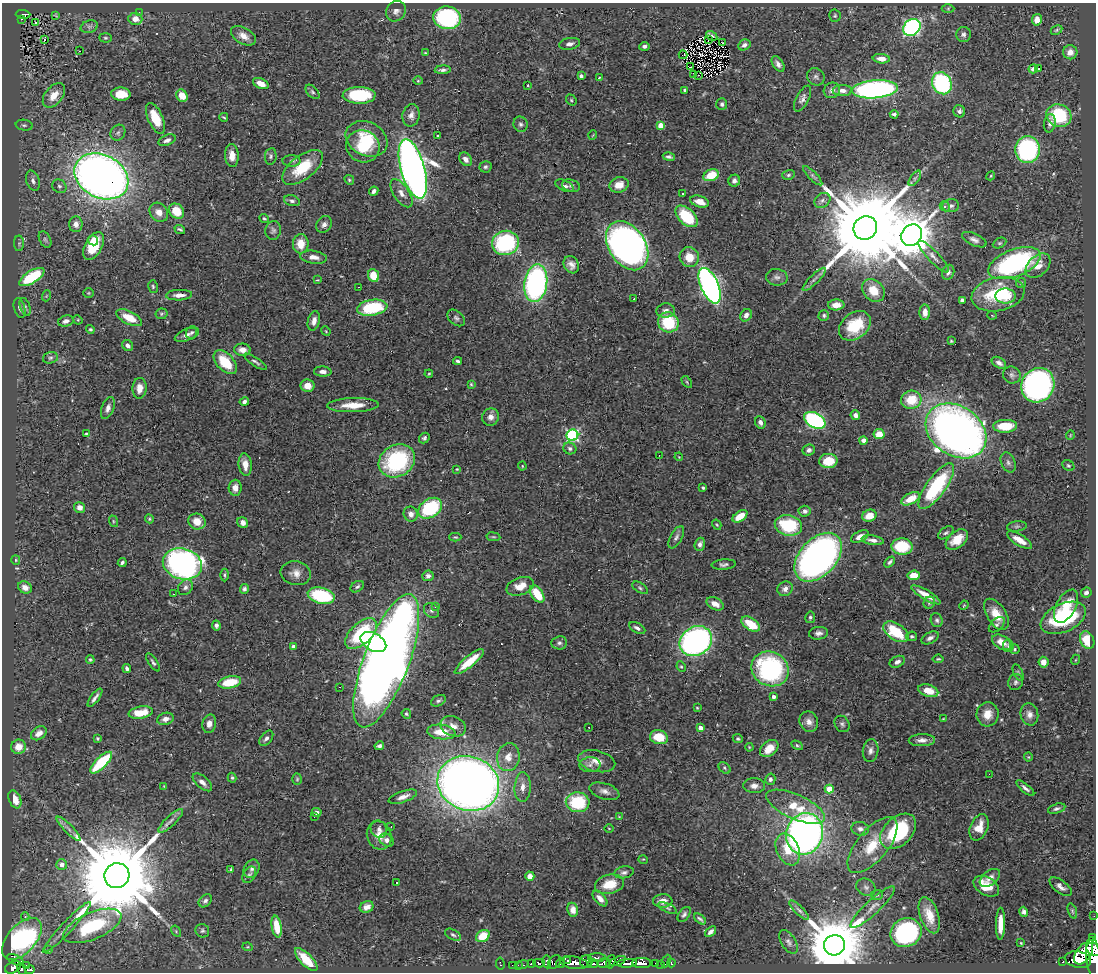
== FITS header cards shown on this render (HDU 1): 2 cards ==
NAXIS1  =                 1094
NAXIS2  =                  970

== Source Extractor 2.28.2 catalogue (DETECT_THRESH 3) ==
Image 1094 x 970 px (HDU 1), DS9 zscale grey, 1 PNG px = 1 image px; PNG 1098 x 974 px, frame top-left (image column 1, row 970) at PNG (2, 3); each listed source drawn as its Kron ellipse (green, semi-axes under 4 px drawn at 4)
Background 0.654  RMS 0.026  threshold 0.0787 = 3 sigma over >= 5 px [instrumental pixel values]
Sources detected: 451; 1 with non-positive FLUX_AUTO (blend fragments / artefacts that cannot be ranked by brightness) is neither listed nor drawn; the other 450 listed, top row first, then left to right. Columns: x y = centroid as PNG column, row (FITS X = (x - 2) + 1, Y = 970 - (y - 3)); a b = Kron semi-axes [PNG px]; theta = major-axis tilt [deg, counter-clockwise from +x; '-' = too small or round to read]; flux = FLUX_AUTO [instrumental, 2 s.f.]
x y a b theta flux
948 8 6 4 1 2.2
396 11 11 9 55 9.3
139 12 2 2 - 1.3
23 14 7 4 -3 91
55 16 3 2 - 1.4
835 16 6 5 - 3
447 18 14 11 -6 210
21 19 3 2 - 12
135 19 7 6 - 15
1037 20 6 5 - 12
36 22 2 2 - 2.1
89 27 9 6 16 4.4
912 27 9 7 41 380
1056 30 6 4 28 2.5
963 34 7 7 - 5.7
243 36 13 8 -31 15
712 36 6 3 -33 7.1
105 38 6 4 -2 2.6
45 40 3 3 - 16
708 40 3 2 - 0.79
722 43 2 2 - 3.9
570 44 11 5 10 7.3
744 45 6 5 - 6.8
644 46 5 4 - 5.4
79 51 3 2 - 2
1070 52 7 7 - 13
425 53 4 3 - 1.5
683 55 4 2 - 2.4
881 59 8 4 -5 15
778 64 8 5 -58 6.9
691 67 2 2 - 1.8
1033 69 4 4 - 5.9
1039 69 3 2 - 2.2
443 70 8 4 3 5.4
693 75 2 2 - 2.4
698 75 2 2 - 3
581 76 4 3 - 5.6
816 77 9 8 - 5.9
599 78 3 2 - 1.4
418 81 4 4 - 1.8
261 83 8 5 -24 16
942 83 11 9 -65 200
528 85 3 2 - 1.3
875 89 23 9 5 520
685 90 4 3 - 3.5
832 90 8 7 - 8.8
842 90 9 5 1 10
312 92 8 5 -45 4
121 94 10 6 -1 31
54 95 14 8 51 25
359 95 16 8 -1 110
182 96 6 5 - 29
803 99 14 6 62 7.4
571 100 6 4 -50 2.7
722 104 6 5 - 4.3
959 111 6 6 - 5.5
894 114 4 3 - 3.7
411 115 11 8 77 9.7
1059 116 13 11 -26 110
224 117 4 2 - 2.1
155 118 16 7 -65 40
1050 123 9 5 79 7.4
520 124 7 7 - 4.8
24 125 8 5 -8 4.3
661 125 4 4 - 32
118 133 8 7 - 4.6
593 135 5 3 - 1.3
438 136 3 3 - 2.1
367 139 22 16 -26 59
167 140 9 5 22 7.1
363 146 17 15 -28 67
1027 150 13 12 - 240
232 156 11 7 -87 17
271 156 8 5 82 4.1
669 157 6 3 -11 4.4
466 159 7 5 -50 10
292 161 9 5 -1 5
303 167 24 11 38 64
485 167 6 6 - 4.2
413 169 31 12 -74 1800
711 175 8 5 23 41
788 175 6 5 - 2.9
101 176 28 21 -27 1800
813 176 13 4 -45 4.5
991 176 4 4 - 2
915 178 9 4 54 4.5
349 180 5 4 - 2.6
33 181 10 6 -71 8.2
734 181 6 5 - 6.2
619 185 10 7 18 20
59 186 7 6 - 4.5
565 186 10 5 -25 7.1
571 186 9 6 -13 4.6
374 191 5 4 - 5.1
401 193 16 7 -56 14
682 194 2 2 - 1.5
822 200 8 7 - 6.1
292 201 8 5 -15 4.6
700 202 10 5 -18 18
945 206 5 5 - 3.4
951 206 8 6 6 5.5
176 211 8 7 - 42
159 212 10 8 -51 15
687 216 13 8 -44 89
264 219 5 3 - 2.3
76 224 8 6 -87 9.2
324 224 9 7 52 7.7
865 228 12 11 - 42000
180 229 5 3 - 3.4
273 230 9 8 - 5.6
911 235 11 9 50 8000
45 239 9 5 -63 4.4
93 240 5 4 - 10
974 240 13 6 -25 7.9
19 243 8 5 90 3.1
505 243 13 12 - 190
1000 243 7 5 26 2.7
301 244 9 8 - 29
93 246 15 8 62 73
627 246 27 18 -57 1200
933 256 21 5 -46 11
313 257 13 6 -8 13
689 257 10 9 - 28
1014 263 28 13 21 280
571 265 9 7 -59 10
1038 266 14 9 44 20
948 272 8 6 68 5.7
373 275 6 5 - 42
32 277 14 6 32 110
777 277 11 8 -9 7
814 279 15 4 44 7.1
317 280 3 2 - 1.5
536 283 19 11 81 440
1021 283 5 5 - 2.6
710 286 19 8 -66 820
153 287 6 4 -76 3
359 287 3 2 - 1.8
873 290 12 10 -45 29
88 293 5 4 - 2.1
998 294 27 16 12 110
179 295 13 5 3 12
46 296 5 3 - 1.7
1006 296 10 7 1 19
634 299 3 2 - 1.5
962 300 4 3 - 8.7
836 305 8 5 2 15
25 307 9 5 -72 3.9
20 308 10 5 -75 5.7
372 308 15 8 9 110
666 311 9 7 3 8.6
925 312 8 5 89 16
161 314 6 5 - 2.7
746 315 6 5 - 9.3
824 315 5 5 - 3.3
992 315 5 3 - 1.5
129 318 14 6 -26 33
456 318 10 6 -41 4.7
78 320 5 3 - 1.7
66 321 8 5 16 8
314 321 10 6 75 11
668 322 10 10 - 84
855 326 18 12 38 63
90 329 4 4 - 2.7
326 331 5 4 - 1.7
192 332 6 5 - 3.9
187 335 13 6 21 8.1
951 341 3 3 - 1.6
128 345 6 5 - 6.4
242 350 8 6 -3 13
50 358 7 5 15 4
458 361 4 3 - 3.4
225 362 14 8 -46 60
255 362 13 4 -33 5
999 363 8 5 -32 6.4
323 372 9 5 -3 7.9
429 374 4 3 - 1.6
1012 375 9 8 - 6.8
687 382 6 3 -54 2.2
471 384 4 4 - 2.2
1038 385 18 16 56 670
308 386 7 6 - 18
139 388 10 7 86 17
911 400 10 9 - 42
244 402 5 3 - 5.4
353 405 26 7 2 33
108 408 11 6 69 8.2
855 415 5 4 - 7.9
491 417 9 8 - 11
815 420 11 7 -29 300
760 422 6 5 - 6.8
1005 426 12 6 3 45
956 431 33 24 -34 1400
86 433 3 3 - 1.7
879 434 5 5 - 27
572 435 6 5 - 290
1070 435 5 3 - 1.3
424 438 6 4 49 4.1
863 440 4 3 - 9.7
570 448 7 5 -20 5.3
809 450 6 5 - 5.5
659 455 2 2 - 1.2
679 457 4 3 - 1.3
397 461 19 15 30 190
828 461 9 7 2 40
1008 462 10 7 -67 6.4
245 465 11 6 -83 16
1068 465 6 5 - 2.8
522 466 4 4 - 1.6
457 469 4 3 - 1.6
936 486 27 9 54 150
235 488 8 6 86 11
703 488 4 3 - 2.9
911 499 10 5 27 32
80 507 6 5 - 10
430 508 13 9 34 140
805 511 6 5 - 6.7
411 514 7 7 - 11
740 516 8 5 34 32
869 516 7 6 - 24
149 519 4 4 - 2.3
113 521 6 3 -72 2
197 521 9 8 - 19
243 522 6 5 - 8.9
717 525 5 3 - 2
788 525 14 10 -13 100
1017 526 10 5 7 3.9
946 533 9 5 35 4.6
455 537 6 4 -1 2.1
493 537 7 3 -8 2.3
676 537 12 5 62 6.3
860 537 9 5 27 12
873 540 11 4 -9 9.6
957 540 13 8 38 35
1019 540 14 5 -30 21
700 544 6 5 - 6.8
902 547 10 8 -2 77
818 557 28 18 47 910
16 560 5 4 - 1.9
122 562 4 3 - 4
890 562 6 4 46 4.2
182 564 20 15 -14 580
724 564 12 5 4 6
296 573 15 11 -12 16
224 575 6 4 -90 2.8
914 575 6 5 - 26
428 576 5 5 - 6.5
520 586 14 8 20 28
25 587 7 5 -32 11
185 587 8 6 50 6.3
357 587 7 5 32 3.8
640 588 9 5 -33 3.5
244 589 5 4 - 5
785 589 8 7 - 9.2
1086 593 5 5 - 5.9
173 594 3 2 - 3.7
537 594 10 5 -54 54
926 595 17 5 -31 27
321 596 14 8 -13 120
929 603 6 5 - 3.6
715 604 9 6 -28 15
964 605 5 3 - 1.7
1066 606 18 9 61 33
435 607 3 2 - 3
431 610 8 6 -43 6.1
996 614 17 9 -57 32
810 617 6 5 - 3.3
1063 618 24 14 25 160
937 620 7 6 - 4.4
751 624 10 6 -34 51
216 625 5 4 - 5.7
997 625 9 5 43 4.8
637 628 9 5 -29 6.5
896 632 14 8 -34 70
819 633 9 6 6 7.3
361 634 19 10 44 130
912 636 5 5 - 2.9
930 638 9 5 26 6.9
1087 640 9 6 -67 47
696 641 17 14 31 560
373 642 14 8 -29 160
1002 642 10 6 -31 23
559 643 8 6 5 4.9
1008 646 6 5 - 3.9
294 647 4 4 - 16
1015 649 5 5 - 3.4
938 659 5 3 - 2.3
90 660 4 4 - 2.7
1075 660 5 3 - 1.4
386 661 71 22 69 2700
153 662 10 4 -56 3.8
469 662 18 5 40 38
897 662 8 5 26 6.2
1043 662 5 5 - 17
681 667 5 4 - 2.2
127 668 4 3 - 4.7
770 669 19 17 -30 260
1018 672 8 4 -65 3.1
230 682 11 6 11 52
1016 682 8 7 - 5
340 687 3 2 - 2.9
928 691 10 6 -16 35
773 697 4 4 - 7
95 698 11 3 53 6.2
438 701 8 5 27 4
697 708 4 3 - 1.9
141 713 12 6 9 38
406 714 5 4 - 2.7
988 714 12 11 - 22
1029 714 11 8 -76 11
165 719 8 6 17 9.9
943 719 4 2 - 1.5
809 722 10 9 - 12
209 724 9 7 76 12
842 724 8 7 - 5
453 726 13 10 -19 15
589 727 3 2 - 1.8
700 728 4 4 - 14
441 732 14 7 -6 33
39 733 8 6 35 12
659 737 9 7 -13 42
97 738 4 3 - 2
266 738 9 5 50 5.9
738 739 5 4 - 3.1
922 740 13 6 1 9.7
797 745 6 4 -29 2.7
379 746 4 4 - 5.4
19 747 7 7 - 22
749 747 4 3 - 1.5
769 749 10 7 40 27
871 751 11 7 81 8.4
508 757 14 11 81 22
1028 757 4 4 - 2
597 761 19 10 -13 20
101 763 14 5 45 110
590 765 11 7 1 9
724 768 7 5 -42 3
989 774 2 2 - 19
232 778 5 4 - 2.6
297 779 5 4 - 2.3
770 779 5 5 - 5.2
202 782 12 6 -41 10
468 783 31 27 -20 2300
164 786 3 3 - 1.4
754 786 11 7 -1 9.9
523 787 15 8 87 15
1025 788 11 4 -40 6.4
829 789 4 4 - 41
604 791 15 7 -17 11
403 797 15 5 19 12
15 799 9 6 -67 26
578 802 12 10 -2 100
796 807 31 12 -24 54
1057 809 9 4 16 4.4
317 812 5 4 - 5.5
314 817 3 2 - 1.6
619 817 4 4 - 1.5
171 821 16 5 44 9.1
391 827 2 2 - 1.1
979 827 13 8 68 25
609 828 4 3 - 1.1
68 829 16 4 -45 8.9
379 829 9 7 -56 7.8
860 829 9 7 -8 7.3
898 831 21 14 44 160
805 834 21 18 71 1100
379 836 14 12 -67 20
387 840 8 5 -33 7
872 845 34 15 50 67
788 849 17 11 -66 37
643 859 5 3 - 1.6
62 865 5 5 - 13
252 869 9 7 60 7.2
231 870 4 3 - 2.9
624 872 10 6 11 5.6
249 875 9 6 60 4.5
117 876 12 12 - 44000
530 876 4 4 - 13
990 878 12 7 38 11
396 883 3 3 - 3.3
609 884 15 9 13 39
986 886 14 9 -31 33
866 887 10 8 -32 8.1
1061 887 13 6 -37 8.3
877 895 6 5 - 3.1
600 898 9 5 -48 12
205 901 7 5 46 4.8
663 901 10 6 5 14
367 907 7 5 23 9.8
873 907 29 7 43 19
667 908 10 4 -25 3.6
573 910 7 5 -79 8.8
799 910 13 4 -45 6.2
1072 911 8 4 -72 2.7
1024 912 5 4 - 5.5
684 914 8 5 53 4.2
929 915 19 9 -71 31
25 916 4 3 - 3.1
1094 916 2 2 - 5.2
700 919 7 3 -38 3.2
1000 924 16 4 89 20
92 926 31 13 23 130
67 927 34 5 47 19
277 927 11 5 -80 36
176 931 6 4 -58 2.2
202 931 7 6 - 4.2
711 932 6 3 40 5.9
906 933 16 14 31 280
453 935 9 5 -29 4.1
483 936 7 5 28 33
1093 938 3 2 - 36
22 939 25 14 48 350
788 942 13 7 -58 7.3
1021 943 3 2 - 1.4
834 945 10 10 - 18000
248 947 5 4 - 1.9
49 949 4 2 - 8
1094 949 7 6 - 850
1084 953 13 7 54 2000
597 958 9 4 1 220
1093 958 22 7 -83 1800
15 960 9 4 -26 280
306 960 15 6 -46 40
568 960 3 2 - 79
1078 960 13 8 -11 2700
586 961 6 6 - 840
618 961 8 4 22 320
666 961 6 3 63 63
547 962 6 3 -80 140
554 962 7 5 49 140
611 962 7 4 74 240
1063 962 3 3 - 65
539 963 6 4 2 100
574 963 14 6 -9 1200
593 963 5 4 - 420
604 963 6 5 - 330
627 963 10 4 4 780
642 963 9 5 -2 1200
671 963 4 3 - 31
500 964 6 3 -80 23
531 964 3 3 - 210
561 964 4 3 - 220
656 964 3 3 - 45
661 964 2 2 - 8.6
26 965 2 2 - 6.1
512 965 2 2 - 8.2
518 965 2 2 - 6.4
523 965 6 4 15 66
13 967 8 5 30 370
21 969 6 4 -69 200
30 970 4 3 - 32
At the frame edge (FLAGS 8, measured only in part): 4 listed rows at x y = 1094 916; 1093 938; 1094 949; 1093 958
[1 non-positive-flux detection neither listed nor drawn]